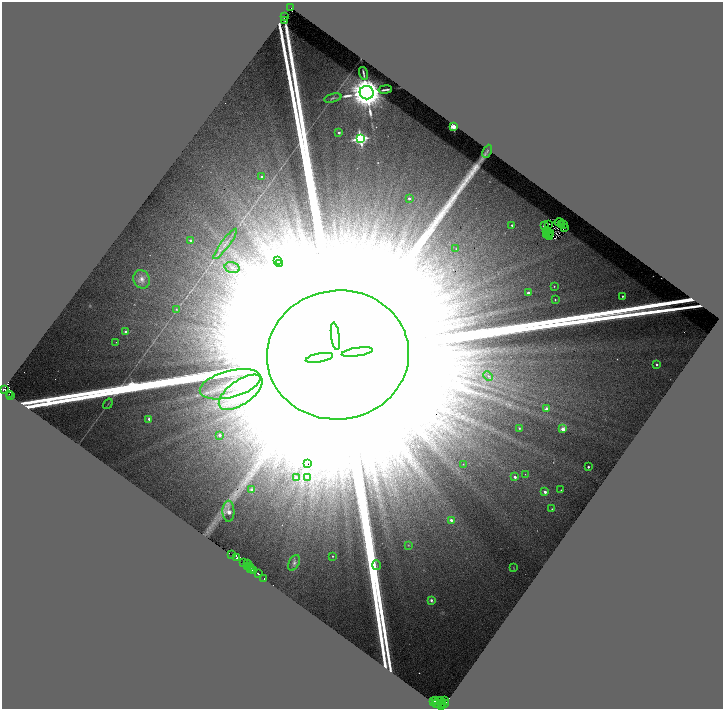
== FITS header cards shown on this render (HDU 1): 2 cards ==
NAXIS1  =                 1441
NAXIS2  =                 1413

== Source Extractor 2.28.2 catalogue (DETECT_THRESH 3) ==
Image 1441 x 1413 px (HDU 1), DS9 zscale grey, zoomed out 1/2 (1 PNG px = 2 x 2 image px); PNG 725 x 711 px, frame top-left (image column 1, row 1413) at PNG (2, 2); each listed source drawn as its Kron ellipse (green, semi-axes under 4 px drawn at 4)
Background 4.69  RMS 0.65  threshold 1.96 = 3 sigma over >= 5 px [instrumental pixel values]
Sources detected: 127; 34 cannot appear on this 1/2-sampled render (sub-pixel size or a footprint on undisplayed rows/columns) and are neither listed nor drawn; the other 93 listed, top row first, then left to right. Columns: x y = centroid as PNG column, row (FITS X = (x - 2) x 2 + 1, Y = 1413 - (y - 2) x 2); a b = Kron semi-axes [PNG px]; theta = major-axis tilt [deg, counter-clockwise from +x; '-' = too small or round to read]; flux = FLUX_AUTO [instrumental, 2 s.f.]
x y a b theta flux
291 7 2 1 - 8.1e+01
284 17 3 1 - 6.8e+01
285 20 3 1 - 8.6e+01
363 73 7 2 -78 2.2e+02
385 90 7 2 9 2.5e+02
367 93 7 6 - 3.6e+05
333 98 9 3 15 2.1e+02
453 127 2 2 - 7.8e+03
339 133 2 2 - 5.7e+02
360 139 4 4 - 3.1e+04
487 151 7 2 63 1.4e+02
262 177 2 2 - 4.3e+02
409 198 2 2 - 5.6e+02
559 222 4 2 - 3.0e+01
549 224 2 1 - 7.9e+01
563 224 2 1 - 2.6e+01
512 225 2 2 - 2.1e+02
562 225 2 1 - 3.6e+01
544 226 4 2 - 8.8e+01
564 228 2 1 - 2.5e+01
546 232 2 1 - 2.6e+01
550 233 3 1 - 4.3e+01
548 234 2 1 - 5.3e+01
547 235 2 1 - 3.9e+01
550 237 2 1 - 7.6e+01
190 240 2 2 - 5.1e+02
225 244 18 3 53 7.0e+02
456 249 2 2 - 6.4e+01
278 261 3 2 - 6.4e+02
279 264 3 3 - 8.4e+03
232 268 8 5 -13 5.4e+02
142 279 9 8 - 8.1e+02
554 286 2 2 - 8.8e+01
528 293 2 2 - 5.6e+02
622 296 2 2 - 2.2e+02
555 300 2 2 - 1.1e+02
177 309 4 3 - 1.1e+02
126 332 2 2 - 1.3e+03
335 336 14 3 -82 1.2e+06
116 342 2 2 - 4.2e+01
357 352 15 3 9 1.2e+06
338 355 71 64 8 5.4e+07
319 358 14 3 10 1.2e+06
657 364 2 2 - 3.6e+02
488 376 5 3 - 2.5e+02
230 384 31 13 15 3.7e+03
3 389 3 1 - 2.5e+02
241 392 25 12 35 3.4e+03
9 394 2 1 - 1.3e+02
11 395 2 1 - 8.8e+00
108 404 6 1 55 1.0e+02
546 409 2 2 - 1.3e+03
149 419 2 2 - 6.0e+02
519 428 3 2 - 1.1e+02
563 429 3 2 - 2.2e+03
220 435 2 2 - 5.8e+02
307 463 2 2 - 1.3e+02
463 464 2 2 - 6.8e+01
588 467 2 2 - 2.6e+02
525 474 2 2 - 4.8e+01
308 477 4 3 - 1.4e+02
515 477 3 3 - 5.7e+02
296 478 3 3 - 2.6e+02
252 490 2 2 - 1.9e+03
561 490 2 1 - 6.6e+01
545 492 2 2 - 7.2e+02
552 509 2 2 - 9.3e+01
228 511 10 6 -88 2.6e+03
451 520 2 2 - 7.0e+02
408 545 3 3 - 7.8e+01
232 555 2 2 - 7.3e+02
333 556 2 2 - 1.5e+02
237 557 3 2 - 1.4e+03
243 563 2 1 - 6.4e+02
294 563 8 5 66 3.5e+02
247 564 2 1 - 4.3e+02
377 565 5 1 - 9.9e+01
248 566 2 1 - 3.3e+02
250 566 2 1 - 1.5e+02
513 567 3 2 - 5.1e+01
251 569 2 1 - 1.5e+02
254 571 3 2 - 1.3e+03
259 574 4 3 - 1.8e+03
264 579 2 1 - 7.2e+01
431 600 4 3 - 2.8e+02
436 700 2 1 - 1.2e+02
440 700 4 2 - 5.1e+02
445 700 2 1 - 6.2e+01
433 702 3 3 - 8.4e+02
436 703 3 2 - 8.1e+02
442 703 2 1 - 5.7e+02
444 703 4 2 - 1.2e+03
442 707 3 2 - 1.8e+02
At the frame edge (FLAGS 8, measured only in part): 1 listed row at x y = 3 389
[34 sub-pixel or undisplayed-footprint detections neither listed nor drawn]